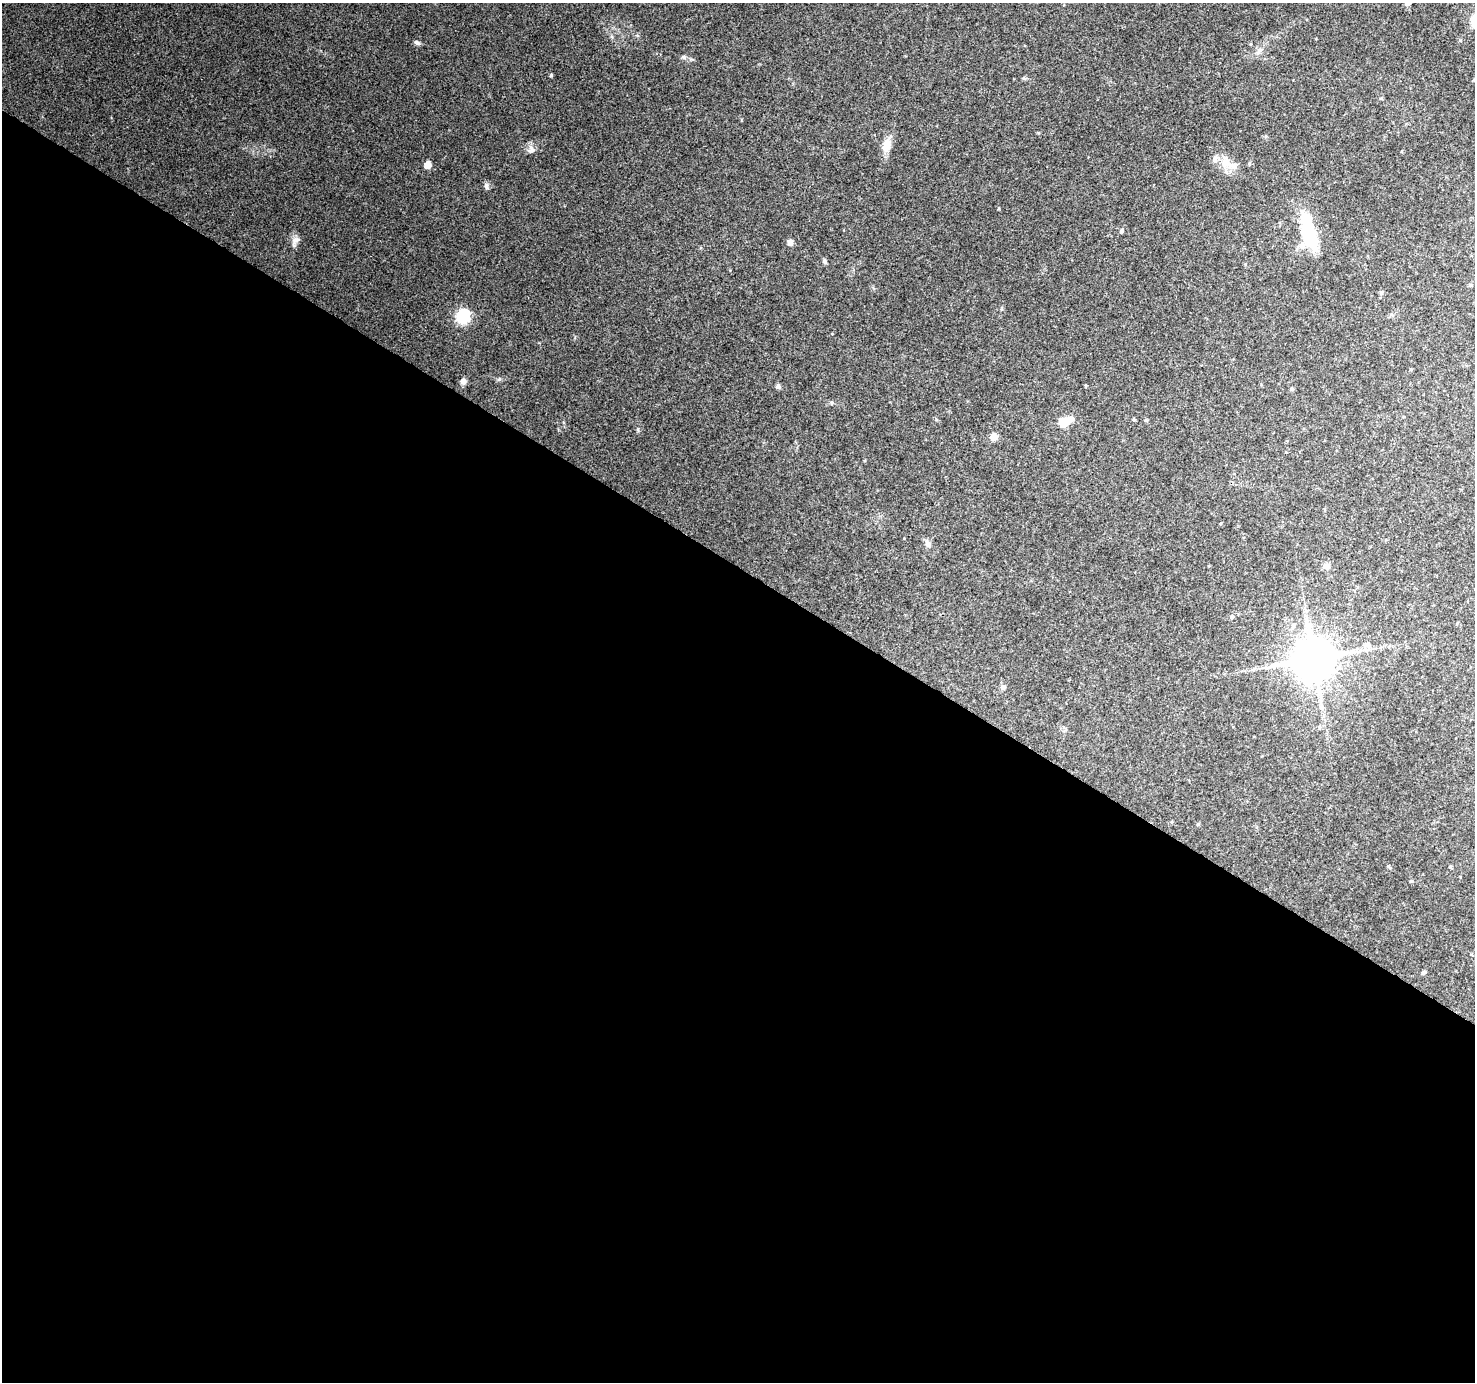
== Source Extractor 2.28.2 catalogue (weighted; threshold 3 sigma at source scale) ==
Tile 14 of 4 x 4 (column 2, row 4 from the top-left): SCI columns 1475-2947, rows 186-1565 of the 5899 x 5962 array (HDU 1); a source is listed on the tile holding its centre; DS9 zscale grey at full resolution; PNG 1477 x 1384 px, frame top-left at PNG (2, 3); no overlay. Shown black and unused: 59% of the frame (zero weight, under 3 of 4 exposures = <1% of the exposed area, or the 3 px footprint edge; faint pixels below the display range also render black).
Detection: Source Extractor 2.28.2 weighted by HDU 2 'WHT'; one run over the whole footprint, this tile lists its part. Background 0.149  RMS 0.0073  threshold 0.0331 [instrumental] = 3 sigma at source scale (4.5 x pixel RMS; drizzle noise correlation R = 1.50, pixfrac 1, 0.0396/0.0396 arcsec/px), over >= 5 px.
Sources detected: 41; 1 inside a brighter object's white glare — not listed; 3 inside a brighter listed object's ellipse — not listed separately; the other 37 listed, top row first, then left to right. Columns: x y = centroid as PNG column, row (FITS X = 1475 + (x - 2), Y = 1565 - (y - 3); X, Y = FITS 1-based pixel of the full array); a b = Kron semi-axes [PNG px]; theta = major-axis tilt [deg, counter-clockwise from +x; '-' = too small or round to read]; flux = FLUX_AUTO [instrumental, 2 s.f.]
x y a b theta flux
1407 3 7 6 - 3
417 43 8 5 -26 1.8
1259 51 12 6 55 3.6
684 57 9 4 -9 1.8
551 75 5 4 - 0.92
1024 78 6 4 -1 1.1
887 145 16 9 73 10
531 150 12 8 27 3.7
1226 163 20 14 -38 11
427 165 5 5 - 12
486 186 9 5 -88 2
1122 231 5 4 - 2.1
1309 232 41 13 -74 47
295 241 17 8 64 4.4
790 242 7 6 - 2.9
825 261 8 5 -69 1.5
1245 264 5 3 - 0.69
1470 285 6 4 21 1
1381 293 6 5 - 1.4
463 317 7 6 - 120
463 381 7 6 - 3.6
778 386 6 5 - 2
1292 389 5 4 - 1.1
832 403 6 3 -71 0.86
1146 420 6 3 -18 0.79
1064 422 13 12 - 8.3
993 437 5 5 - 13
1221 523 4 3 - 0.67
928 544 9 7 -57 3.2
1327 566 8 8 - 3.3
1232 617 6 5 - 1.7
1367 645 9 7 44 3.3
1314 659 12 11 - 3000
1003 687 7 6 - 1.8
1319 727 6 4 -89 0.89
1411 881 4 4 - 0.73
1424 972 6 5 - 1.3
Isophote crosses this tile's border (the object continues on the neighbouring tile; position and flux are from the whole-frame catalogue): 1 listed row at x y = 1407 3
Unlisted compact peaks at least as high as the median listed source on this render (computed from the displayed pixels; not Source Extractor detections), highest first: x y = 638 429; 499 379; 1460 40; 999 209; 563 422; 1038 133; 936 419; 575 337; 1001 309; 832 334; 1086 386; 1388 866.